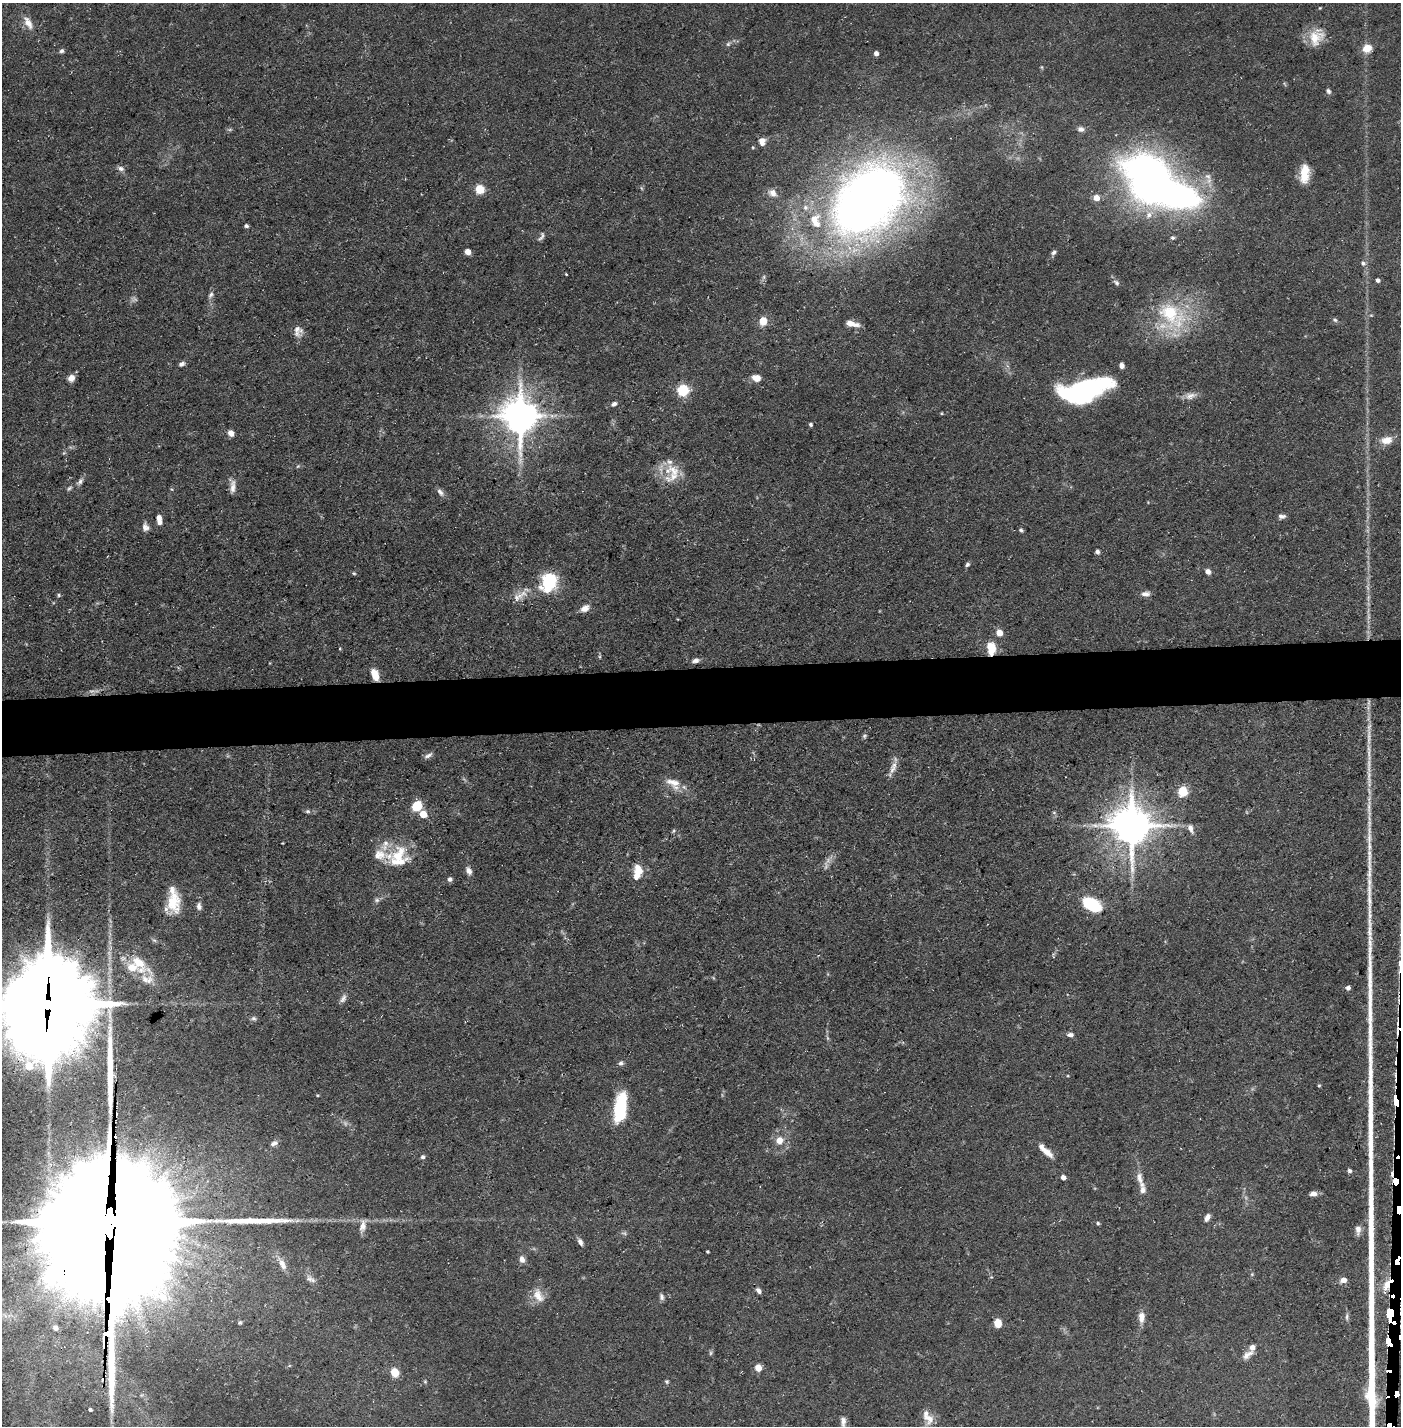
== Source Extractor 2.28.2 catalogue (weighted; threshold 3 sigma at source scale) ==
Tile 5 of 3 x 3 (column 2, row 2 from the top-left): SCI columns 1423-2821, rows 1425-2848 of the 4245 x 4272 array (HDU 1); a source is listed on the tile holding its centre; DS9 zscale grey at full resolution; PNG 1403 x 1428 px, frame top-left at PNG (2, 3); no overlay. Shown black and unused: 4% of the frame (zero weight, under 3 of 5 exposures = <1% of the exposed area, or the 3 px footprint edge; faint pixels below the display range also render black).
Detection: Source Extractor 2.28.2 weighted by HDU 2 'WHT'; one run over the whole footprint, this tile lists its part. Background 0.0684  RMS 0.0041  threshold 0.0186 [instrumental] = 3 sigma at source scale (4.5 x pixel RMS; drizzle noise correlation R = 1.50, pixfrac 1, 0.05/0.05 arcsec/px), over >= 5 px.
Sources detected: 175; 4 too faint to see at this stretch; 2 inside a brighter object's white glare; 7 cosmic-ray / hot-pixel residue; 1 long thin detection or spike segment (spike, bleed or trail) — not listed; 13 inside a brighter listed object's ellipse — not listed separately; the other 148 listed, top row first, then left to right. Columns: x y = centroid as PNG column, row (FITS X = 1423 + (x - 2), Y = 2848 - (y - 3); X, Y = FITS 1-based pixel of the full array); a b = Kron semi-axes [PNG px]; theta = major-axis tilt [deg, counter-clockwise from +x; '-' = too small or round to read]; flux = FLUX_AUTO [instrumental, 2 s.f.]
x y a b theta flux
1320 8 3 3 - 0.33
28 23 19 9 -60 4.2
1316 37 23 17 59 8.6
728 44 6 6 - 0.85
1367 48 11 9 19 5
62 51 6 5 - 0.96
876 53 4 4 - 2
1042 67 6 4 -89 0.47
1328 91 8 5 -64 0.96
1081 129 8 7 - 1.8
762 141 10 8 -86 2.7
120 168 9 6 -32 1.5
1305 174 22 10 86 7.6
1208 176 12 8 -53 2.6
1149 178 49 39 -58 240
479 189 5 5 - 22
773 193 11 8 -37 2.5
1096 198 6 5 - 4.8
869 199 62 43 45 430
815 221 23 14 -68 11
246 226 5 4 - 0.91
541 236 13 6 60 1.3
1173 238 5 5 - 0.83
468 252 5 5 - 3.7
1054 252 7 5 42 1.1
1363 263 7 6 - 1.3
566 274 3 2 - 0.43
1378 280 4 4 - 1.2
1116 283 9 5 -50 1.2
211 295 10 5 51 1.3
1172 315 48 29 -44 32
1335 320 6 5 - 0.76
763 321 5 5 - 12
852 323 16 6 -13 3.7
298 331 15 11 -84 3.2
181 364 8 5 26 1.3
1122 366 5 4 - 2.1
71 378 8 7 - 2.8
756 378 9 7 -8 3.9
682 390 6 5 - 51
1085 390 49 20 14 71
1190 396 16 8 12 3
614 404 8 5 34 1.2
942 413 5 3 - 0.35
520 416 11 10 - 1200
811 424 5 4 - 0.84
231 433 7 6 - 2.5
1386 440 15 10 9 4.4
298 466 6 4 43 0.52
673 470 24 14 -48 9.5
80 481 11 6 51 1.6
233 487 18 7 86 2.8
69 488 7 4 53 0.8
440 492 10 6 -48 1.6
1282 516 9 5 1 1.5
159 519 11 5 -82 3.2
145 527 11 8 -70 2
1021 530 5 4 - 0.79
1097 552 5 5 - 1.1
967 564 6 5 - 0.84
1208 571 6 5 - 2.3
354 573 6 3 -19 0.5
549 581 21 18 47 19
1145 594 10 6 2 2.2
59 595 5 4 - 0.59
520 596 25 10 32 5
585 608 11 7 32 3
999 633 5 5 - 5.9
991 648 11 7 -83 10
695 661 9 5 15 1.6
375 675 11 6 -70 6.3
864 736 6 5 - 0.71
1369 737 34 5 -90 6
428 755 13 5 26 1.4
892 769 13 7 58 2.8
1369 777 27 6 -87 5
673 783 22 12 -32 5.8
1182 792 5 5 - 26
416 806 8 7 - 14
308 811 7 5 -1 0.92
423 814 5 5 - 7.9
1131 826 12 11 - 1400
1190 828 12 6 -70 2.1
673 831 6 4 70 0.55
282 843 2 2 - 0.29
398 855 31 18 48 14
638 869 14 10 -53 4.9
469 871 10 6 -64 2.1
450 879 6 6 - 1.1
377 900 7 6 - 1
173 902 26 15 -89 11
1092 905 20 12 -32 20
199 906 10 7 -86 1.7
154 940 6 4 -18 0.72
138 962 33 13 -46 12
1400 966 15 3 89 530
1348 988 5 5 - 1.2
343 998 12 7 61 1.7
48 1005 32 27 77 7700
254 1018 7 5 -1 1
1070 1035 8 5 -3 1.5
621 1063 6 6 - 1.1
1319 1086 4 4 - 0.48
317 1095 4 3 - 0.4
1396 1102 8 4 -76 370
620 1108 30 11 81 25
779 1140 12 11 - 4.4
274 1143 10 6 23 1.7
1046 1151 19 7 -38 4.6
423 1157 5 5 - 0.87
1349 1171 6 4 -44 0.93
1063 1177 5 4 - 1.8
1396 1181 6 5 - 1700
1142 1189 20 8 -85 3.7
1313 1194 8 6 7 2.1
1207 1217 10 6 62 2
297 1221 7 4 2 1.1
110 1222 46 43 27 26000
1098 1223 5 4 - 0.6
363 1226 13 7 82 3.4
1358 1230 12 7 89 2.3
580 1242 9 5 -61 1.6
707 1252 3 3 - 0.51
522 1259 9 7 -78 2.1
282 1264 16 8 -64 3.8
310 1279 15 7 -31 2.3
1343 1280 8 6 9 2.6
1387 1284 18 11 68 360
758 1291 8 5 -50 1.4
538 1295 21 13 -59 5.6
661 1297 9 5 -71 1.2
1391 1314 19 7 79 3000
1141 1317 12 7 -90 3.8
240 1322 5 5 - 0.65
998 1323 8 6 -76 5.4
55 1328 6 5 - 2
106 1336 73 13 -85 1000
1389 1343 10 3 -59 820
711 1353 6 4 89 0.71
1247 1355 17 8 37 3.1
758 1368 5 5 - 7.7
394 1372 8 7 - 6.9
667 1381 6 5 - 0.69
425 1382 6 4 -20 0.47
1397 1393 6 4 89 300
90 1410 4 3 - 0.86
929 1418 17 13 -55 4.4
843 1421 15 8 -88 2.4
Overlapping masked pixels (flux is a lower limit): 11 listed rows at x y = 991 648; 1400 966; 48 1005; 1396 1102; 1396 1181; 110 1222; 1387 1284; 1391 1314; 106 1336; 1389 1343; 1397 1393
Isophote crosses this tile's border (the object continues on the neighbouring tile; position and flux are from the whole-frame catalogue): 2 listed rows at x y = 1400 966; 48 1005